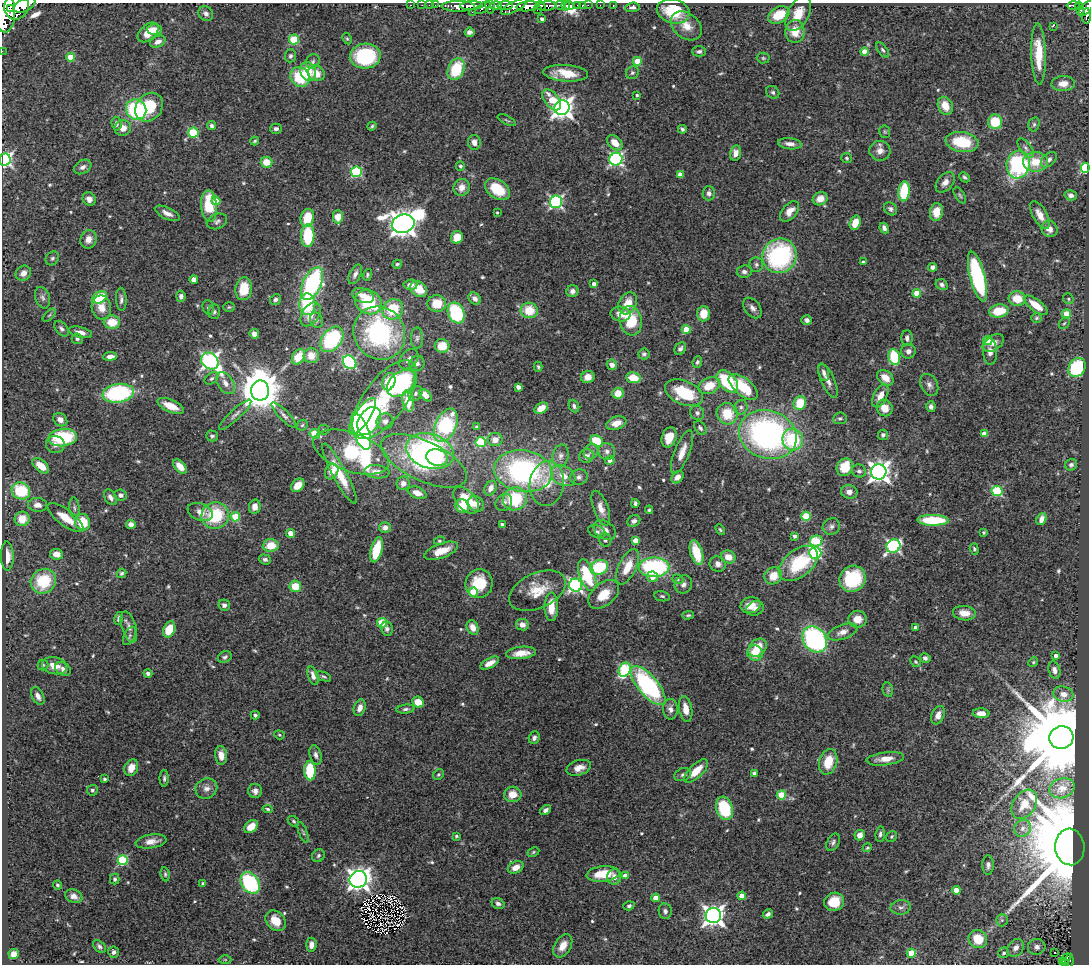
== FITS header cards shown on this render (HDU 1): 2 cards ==
NAXIS1  =                 1087
NAXIS2  =                  962

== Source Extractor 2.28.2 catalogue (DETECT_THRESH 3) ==
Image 1087 x 962 px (HDU 1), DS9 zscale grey, 1 PNG px = 1 image px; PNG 1091 x 966 px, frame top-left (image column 1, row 962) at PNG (2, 3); each listed source drawn as its Kron ellipse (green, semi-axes under 4 px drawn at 4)
Background 2.76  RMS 0.05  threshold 0.15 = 3 sigma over >= 5 px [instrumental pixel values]
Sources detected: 588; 1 with non-positive FLUX_AUTO (blend fragments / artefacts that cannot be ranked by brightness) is neither listed nor drawn; of the other 587, the 500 brightest by FLUX_AUTO listed and drawn (87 fainter detections omitted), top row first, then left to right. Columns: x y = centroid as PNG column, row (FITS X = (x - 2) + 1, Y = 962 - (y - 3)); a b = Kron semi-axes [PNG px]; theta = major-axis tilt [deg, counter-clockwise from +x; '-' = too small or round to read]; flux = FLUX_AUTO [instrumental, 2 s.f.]
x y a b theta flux
25 5 11 6 26 4900
410 5 3 2 - 62
422 5 2 2 - 25
429 5 2 2 - 34
435 5 2 2 - 42
505 5 7 4 2 1000
560 5 5 4 - 490
578 5 3 3 - 85
588 5 2 2 - 29
600 5 2 2 - 24
613 5 3 2 - 53
1073 5 6 3 -1 380
16 6 14 12 70 8000
458 6 17 5 -1 3100
471 6 11 3 2 2300
490 6 7 4 -82 720
496 6 6 4 0 1800
527 6 11 5 6 6800
541 6 5 3 - 1400
547 6 10 4 6 2800
566 6 4 2 - 120
569 6 4 3 - 3000
582 6 4 3 - 120
1079 6 4 3 - 550
514 7 15 5 27 2300
632 7 7 4 4 11
10 8 3 2 - 5500
483 8 9 4 33 1300
1086 9 9 5 47 1600
537 10 2 2 - 370
1081 10 3 2 - 78
673 11 16 12 -15 120
5 12 20 10 -89 12000
472 12 2 2 - 22
206 14 8 6 -43 13
798 14 18 10 63 65
779 15 11 8 28 95
1086 16 7 3 86 480
542 19 4 4 - 12
686 26 17 12 -39 47
1053 26 2 2 - 500
154 29 7 5 -1 21
795 31 11 9 88 57
148 32 12 7 42 56
469 32 5 4 - 12
347 39 6 4 -62 4.9
294 40 5 5 - 160
158 42 8 5 26 17
883 50 9 4 -52 7.3
2 51 2 2 - 20
699 51 7 5 0 8.3
865 52 4 4 - 58
1039 54 31 7 -88 97
290 56 6 5 - 8.8
365 56 15 12 4 270
71 57 4 4 - 68
763 58 6 5 - 5.6
313 61 7 6 - 8.7
637 61 4 4 - 78
456 69 11 8 67 160
308 72 9 7 -69 65
316 73 9 7 -35 43
566 73 22 8 -4 75
632 73 7 6 - 7.1
300 77 10 9 - 150
1063 84 11 7 4 32
773 92 7 6 - 7.9
637 95 3 3 - 5.6
552 100 12 7 -52 68
945 106 9 7 -63 54
149 107 15 12 50 150
562 108 8 7 - 2400
136 109 11 10 - 300
507 120 10 3 -27 4.8
995 122 7 7 - 110
116 124 7 5 -85 11
1034 124 7 5 75 7.3
212 126 5 4 - 7.9
372 126 4 3 - 5
123 128 8 8 - 29
276 129 6 5 - 12
682 129 4 3 - 7.8
193 132 5 5 - 210
885 132 6 5 - 5.7
255 141 4 3 - 5.3
474 142 7 6 - 23
962 142 16 10 -8 150
615 143 9 6 -45 43
790 144 12 5 -6 20
1026 148 11 6 -53 13
880 151 10 10 - 25
736 153 8 5 79 24
847 158 5 5 - 5.5
5 159 6 5 - 820
616 159 6 6 - 650
1049 160 9 6 43 16
266 162 6 5 - 52
1036 162 12 10 -1 74
1018 165 14 11 79 450
460 166 5 4 - 8.6
83 167 9 6 31 14
1085 168 5 4 - 340
356 172 5 5 - 330
680 175 4 4 - 33
965 177 6 4 -43 6.2
945 182 11 7 50 26
462 187 8 8 - 31
497 189 14 9 -35 120
904 191 10 5 85 190
709 193 7 6 - 13
960 195 9 4 -58 6
1071 195 6 5 - 11
89 199 7 6 - 24
820 199 7 6 - 32
216 201 4 4 - 62
556 202 6 6 - 650
209 206 16 8 -85 120
890 209 7 6 - 10
790 211 12 7 47 35
497 212 3 3 - 4.7
936 212 9 6 80 56
167 213 13 5 -25 20
1040 215 15 7 -60 34
338 217 6 5 - 49
307 218 9 6 76 88
217 221 10 7 21 12
855 223 7 5 71 48
403 224 11 9 14 4500
884 228 5 4 - 12
1049 229 8 7 - 26
308 236 11 6 87 160
457 237 6 6 - 57
88 239 9 8 - 27
780 256 17 17 - 480
52 258 7 6 - 8.1
863 262 3 3 - 8.6
397 264 5 4 - 5.1
756 264 7 7 - 9
933 267 4 4 - 14
744 272 7 6 - 12
23 273 8 7 - 23
355 274 10 5 65 15
367 275 6 4 71 5.9
977 277 25 7 -75 480
194 279 4 4 - 34
312 284 17 9 65 460
594 284 4 4 - 16
410 285 7 5 4 24
942 285 6 5 - 11
244 289 11 8 83 87
419 289 9 7 -38 73
572 291 6 6 - 14
917 293 4 4 - 66
363 295 11 7 -18 35
181 296 5 4 - 13
100 297 8 5 30 160
42 298 11 7 -71 14
121 299 12 5 -88 13
475 299 7 5 -41 17
1017 299 9 7 -9 71
1068 299 5 5 - 5.5
275 300 5 5 - 10
368 302 14 12 -31 200
437 303 9 8 - 76
628 303 11 8 62 49
307 304 11 8 -89 180
1036 305 14 6 -37 59
208 307 7 5 -76 8
229 307 6 5 - 4.8
101 308 12 9 -80 41
752 308 11 7 -53 17
393 309 11 9 43 120
529 310 8 8 - 86
999 311 10 6 10 91
214 312 7 6 - 7.8
456 313 11 8 -67 260
311 314 13 8 57 42
621 314 10 7 -9 36
703 314 7 6 - 52
1066 314 4 4 - 91
49 315 8 3 45 5.1
1037 318 5 4 - 5.3
316 320 8 6 -67 8.7
807 320 5 5 - 11
631 321 15 11 -80 130
112 322 8 7 - 69
1064 323 6 4 43 5.3
62 329 9 5 -50 9.7
686 329 4 4 - 85
80 332 12 5 -15 21
379 333 27 25 -53 530
254 334 5 4 - 18
417 338 10 6 89 11
907 338 8 5 -90 12
77 339 5 5 - 6
332 339 14 9 52 330
988 340 5 4 - 110
993 343 11 7 32 26
442 346 7 7 - 63
680 349 7 5 52 11
908 351 7 7 - 16
990 352 13 7 -88 21
644 354 5 5 - 7.7
110 356 7 4 7 19
311 356 7 7 - 45
298 357 8 6 56 71
894 357 8 5 -78 190
409 359 11 8 49 16
210 361 9 7 -40 1200
350 362 7 6 - 480
697 362 5 4 - 7.2
417 363 8 7 - 14
612 365 5 5 - 18
538 367 5 4 - 5.2
1077 367 10 8 55 200
824 373 9 5 -77 13
588 377 7 6 - 31
211 378 7 5 38 6.8
633 378 7 5 -8 71
885 378 9 6 -40 41
828 380 19 6 -66 25
727 381 13 8 -47 180
389 382 9 6 73 74
225 383 12 7 -56 24
401 383 16 11 40 460
929 385 11 8 -62 16
709 386 11 8 25 73
518 387 4 4 - 18
743 387 17 8 -39 140
260 391 10 9 - 13000
118 393 16 9 9 410
416 393 8 6 51 9.6
618 393 5 5 - 43
684 393 20 11 -24 190
425 395 7 4 -44 34
880 396 12 6 64 40
385 399 46 21 53 300
408 401 11 5 -79 95
800 403 7 6 - 90
171 406 14 6 -24 56
574 406 6 5 - 8.9
741 407 7 6 - 12
931 407 5 4 - 11
541 408 7 5 32 45
885 408 9 7 -51 46
697 413 7 6 - 10
727 414 11 10 - 100
235 415 21 5 43 18
284 415 17 5 -47 13
362 416 21 7 56 530
840 418 7 6 - 7.6
60 420 7 6 - 21
369 421 15 10 57 370
385 421 8 8 - 19
616 423 10 6 19 34
302 425 6 5 - 5.5
446 425 18 10 66 310
477 427 3 3 - 5.7
700 428 7 5 -51 9.2
324 430 5 5 - 4.7
361 431 19 7 -68 810
315 434 5 5 - 140
984 434 4 4 - 35
768 435 29 24 -20 990
883 435 5 5 - 10
212 436 6 5 - 9.3
63 437 14 8 6 250
669 437 10 7 71 46
495 440 7 6 - 26
793 440 11 10 - 190
597 441 7 5 -33 110
481 442 5 5 - 220
55 445 9 8 - 20
430 451 25 17 -17 550
607 451 9 8 - 16
351 452 40 19 -20 490
591 452 8 6 53 11
682 452 23 7 68 39
561 456 11 8 78 19
586 456 7 6 - 19
437 457 11 8 -14 88
610 460 4 4 - 15
424 461 46 20 -25 340
1071 465 6 5 - 9.3
41 466 10 5 -40 55
180 466 8 5 -48 38
845 467 9 7 62 93
332 471 8 6 63 31
523 471 29 20 -9 680
859 471 7 6 - 11
377 472 12 6 -5 26
879 472 8 7 - 2200
339 474 34 7 -62 87
563 476 13 9 -30 42
579 477 9 7 18 14
678 477 7 5 46 22
403 483 7 6 - 19
547 484 22 17 82 84
298 485 7 5 45 41
491 488 8 5 62 25
21 491 9 8 - 160
997 491 5 5 - 250
849 492 8 7 - 21
417 493 10 5 -21 26
121 495 6 5 - 13
110 497 8 5 -57 16
515 499 12 11 - 180
466 500 16 9 -47 110
504 503 9 7 51 15
635 503 4 3 - 7.2
476 504 8 7 - 21
38 505 9 7 -5 22
462 506 7 6 - 55
255 507 7 6 - 26
74 508 10 5 -85 11
601 508 18 7 -70 29
649 510 4 3 - 5
200 512 13 8 -22 25
215 515 14 13 - 190
806 516 5 4 - 140
235 517 4 4 - 120
66 518 22 8 -37 66
22 519 7 7 - 58
1041 519 6 4 64 21
933 520 15 5 -1 190
634 521 7 5 32 12
83 522 8 7 - 99
131 524 5 4 - 18
502 525 4 3 - 13
831 527 9 8 - 13
385 528 6 5 - 18
605 530 12 8 -34 25
720 530 6 4 -51 5
597 532 9 6 -22 12
984 532 3 3 - 4.8
290 533 4 4 - 56
795 536 3 3 - 11
605 540 6 6 - 9.4
439 541 5 4 - 4.9
636 541 4 4 - 51
816 541 6 5 - 140
271 545 8 6 5 67
893 546 7 6 - 640
974 549 6 4 -72 5.5
376 550 13 5 75 130
441 551 17 7 21 69
696 553 13 6 -74 110
815 553 6 6 - 440
57 554 7 5 -8 31
7 556 14 6 -89 37
728 557 7 6 - 35
265 559 6 5 - 9
798 563 22 13 39 200
718 564 8 7 - 18
599 567 9 7 22 200
628 567 19 9 64 76
654 567 15 10 1 430
121 573 5 4 - 8.3
587 575 17 7 -69 190
773 576 9 8 - 54
652 577 5 5 - 32
678 579 6 4 -22 5.1
853 579 13 12 - 230
43 581 13 12 - 150
479 584 14 13 - 120
683 584 9 8 - 15
575 585 6 6 - 880
295 586 6 5 - 72
537 591 30 17 24 90
473 592 4 4 - 97
604 594 18 11 40 74
662 596 8 5 -11 6.8
224 605 6 5 - 12
750 605 10 8 15 47
551 607 14 6 -90 66
755 608 9 7 21 16
964 613 11 7 -6 43
688 615 6 3 2 5.6
119 619 7 4 78 8.9
857 619 9 8 - 43
382 623 5 5 - 140
522 625 6 5 - 21
129 627 16 7 -73 19
473 627 7 5 -65 35
916 627 4 4 - 24
169 629 8 5 67 83
387 629 7 6 - 11
843 632 15 7 20 29
129 636 10 5 64 9.4
815 639 14 11 -52 570
757 648 10 8 42 68
521 653 15 6 6 42
755 653 8 7 - 58
1056 656 4 4 - 14
225 657 7 5 25 8.2
925 658 5 4 - 9.8
916 662 6 5 - 5.9
1033 662 5 4 - 4.8
490 663 10 5 29 27
43 665 5 5 - 4.9
54 666 12 8 -12 41
63 669 8 6 -31 16
625 670 7 5 62 350
1054 670 9 5 -74 17
148 673 4 3 - 8.8
313 676 9 5 -71 20
324 676 8 4 -23 6.3
648 686 24 10 -50 570
888 690 7 5 -79 6.1
1063 694 10 7 -15 25
38 696 9 6 -64 17
418 702 6 5 - 52
360 708 8 5 71 24
406 709 9 4 7 7.8
670 709 10 7 -87 18
686 709 13 6 -80 40
981 713 8 5 -2 36
255 715 4 4 - 6.5
938 715 9 6 68 24
279 735 5 4 - 4.7
534 738 6 5 - 11
1061 738 12 11 - 76000
221 755 9 6 -82 28
316 755 10 6 -75 13
885 759 19 6 7 38
828 762 13 9 74 77
131 768 8 6 68 43
579 768 13 7 18 31
310 771 9 5 -87 170
696 771 15 7 45 61
754 773 4 4 - 7
438 775 6 5 - 5.3
683 775 9 6 23 10
164 778 8 4 89 7.7
105 779 3 3 - 6.5
206 788 11 10 - 22
1062 788 13 9 17 25
92 790 5 5 - 9.5
255 791 7 7 - 15
513 794 9 7 8 42
781 795 4 4 - 120
1024 804 16 11 56 58
724 808 12 8 -73 190
268 809 5 4 - 5.8
545 810 6 4 37 13
293 821 6 5 - 6.2
251 827 7 5 40 42
1022 828 9 8 - 17
303 833 11 3 -70 6.1
880 834 7 4 83 9.1
860 835 5 5 - 28
456 836 3 3 - 5
891 836 6 4 54 5
151 841 15 7 8 29
833 842 9 6 63 10
1070 847 18 14 -85 40000
867 848 5 4 - 4.9
533 852 6 4 29 4.8
318 856 7 6 - 8
123 860 5 5 - 250
988 865 10 5 89 12
516 867 8 5 27 29
165 874 7 4 -81 6
603 874 17 7 5 98
625 876 4 4 - 31
614 877 8 7 - 21
115 879 5 4 - 7.4
358 879 9 8 - 2300
203 883 4 3 - 6.9
250 883 12 8 -55 320
57 885 4 4 - 6.3
956 890 4 4 - 60
74 896 9 6 -22 20
742 896 4 4 - 38
656 898 4 4 - 43
834 902 10 9 - 83
498 903 7 5 -20 9.5
629 906 6 4 19 8
901 907 10 7 5 14
665 911 8 6 -81 10
768 914 5 4 - 11
713 916 7 7 - 2100
1002 920 6 6 - 6.8
276 921 11 9 -50 61
978 939 9 9 - 78
311 945 7 5 85 21
99 946 7 5 -46 9.8
563 946 13 8 58 42
1037 947 9 8 - 18
1016 948 9 7 52 22
114 952 5 5 - 12
911 953 4 4 - 120
1004 953 5 5 - 8.4
1055 953 3 3 - 10
14 954 5 5 - 29
1066 959 6 2 50 34
225 960 6 4 -1 4.8
1069 961 7 4 83 180
1063 962 4 3 - 34
1065 963 3 3 - 48
At the frame edge (FLAGS 8, measured only in part): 8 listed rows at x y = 25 5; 16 6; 1086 9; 5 12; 1086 16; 2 51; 5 159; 1065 963
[87 fainter detections neither listed nor drawn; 1 non-positive-flux detection neither listed nor drawn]